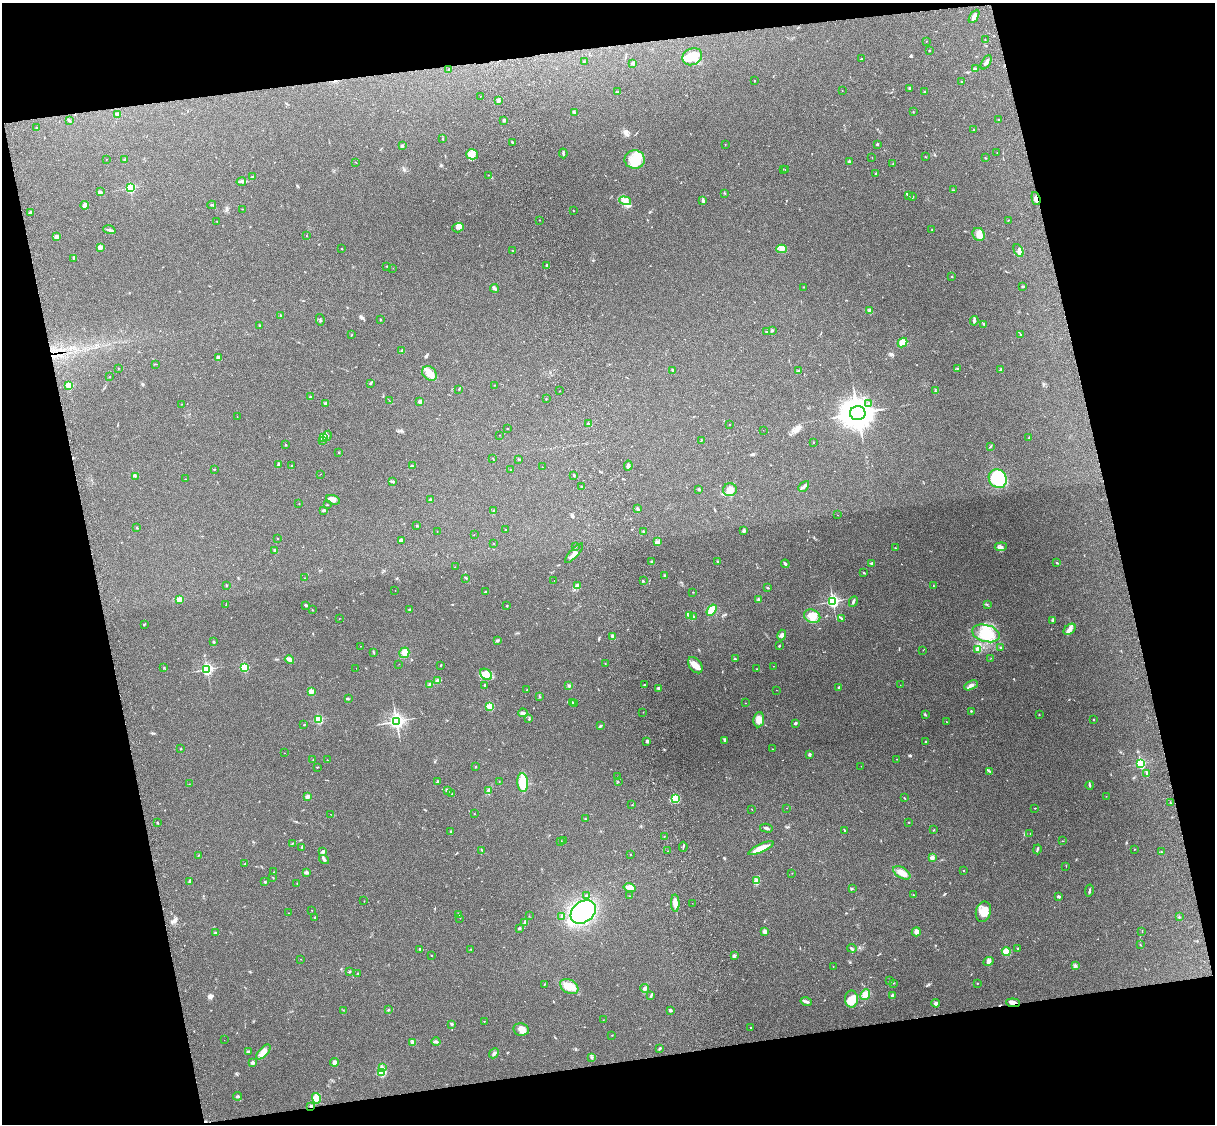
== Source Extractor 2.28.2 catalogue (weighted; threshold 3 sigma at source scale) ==
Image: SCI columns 119-4967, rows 165-4651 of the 5088 x 4928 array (HDU 1 of 3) = the unmasked area's bounding box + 8 px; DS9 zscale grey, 4 x 4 block average (1 PNG px = mean of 4 x 4 image px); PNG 1217 x 1126 px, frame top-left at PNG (2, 3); each listed source drawn as its Kron ellipse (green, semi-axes under 4 px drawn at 4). Shown black and unused: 25% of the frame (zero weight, under 3 of 4 exposures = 6% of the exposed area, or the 3 px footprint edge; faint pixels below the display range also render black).
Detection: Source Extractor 2.28.2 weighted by HDU 2 'WHT'. Background 0.279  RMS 0.0091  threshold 0.0411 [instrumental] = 3 sigma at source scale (4.5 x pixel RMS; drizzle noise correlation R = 1.50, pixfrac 1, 0.05/0.05 arcsec/px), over >= 5 px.
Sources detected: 453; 3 inside a brighter object's white glare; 1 cosmic-ray / hot-pixel residue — neither listed nor drawn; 3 coinciding with a brighter row at this scale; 18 inside a brighter listed object's ellipse — not listed separately; the other 428 listed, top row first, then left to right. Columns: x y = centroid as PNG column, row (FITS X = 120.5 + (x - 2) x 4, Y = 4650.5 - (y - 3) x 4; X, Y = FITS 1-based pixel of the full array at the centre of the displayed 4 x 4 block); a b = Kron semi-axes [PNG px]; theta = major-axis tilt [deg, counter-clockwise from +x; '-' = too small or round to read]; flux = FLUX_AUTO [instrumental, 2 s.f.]
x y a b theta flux
974 16 7 4 58 19
985 40 2 2 - 3.2
926 41 2 2 - 1.5
929 51 2 2 - 8.2
692 57 10 8 29 120
861 59 3 2 - 3.9
584 61 2 2 - 5.4
986 62 8 2 59 15
633 63 4 2 - 13
975 69 3 2 - 5.1
448 70 2 2 - 2.5
754 80 2 2 - 1.2
961 82 2 2 - 2.7
909 88 2 2 - 5
842 91 2 2 - 1.1
924 91 2 2 - 5.5
617 92 4 2 - 5.9
480 96 2 2 - 1.9
498 101 3 3 - 16
574 112 2 2 - 3.9
913 112 2 2 - 2
117 114 3 2 - 19
999 119 2 2 - 1.6
69 120 3 2 - 7.9
504 120 3 2 - 7.6
36 128 2 2 - 7.2
973 130 2 2 - 1.8
443 139 2 2 - 2.9
513 143 4 2 - 5.4
725 144 2 2 - 1.5
877 144 2 2 - 21
402 146 3 2 - 5.1
563 153 5 2 - 7.4
997 153 2 2 - 1.3
472 154 6 5 - 26
872 157 2 2 - 1.4
925 157 3 2 - 2.3
985 158 2 2 - 3
106 159 2 2 - 1.2
125 159 2 2 - 2.8
635 159 10 9 - 100
356 162 2 2 - 1.3
849 162 2 2 - 48
893 163 2 2 - 1.4
783 169 2 2 - 1.6
786 170 2 2 - 1.3
876 173 2 2 - 9.7
488 175 2 2 - 1.5
252 177 3 2 - 4.1
241 182 4 2 - 8.2
130 188 2 2 - 610
953 190 3 2 - 3.2
100 192 4 3 - 9.3
725 193 2 2 - 3
908 196 3 2 - 3
912 197 2 2 - 6
1036 199 7 3 -73 22
703 200 4 2 - 9.9
625 201 6 3 -18 17
85 205 4 3 - 24
212 205 4 2 - 5.2
243 209 3 2 - 2.1
573 211 2 2 - 2.4
31 213 4 3 - 13
539 220 2 2 - 1.8
1008 220 2 2 - 2
217 221 2 2 - 1.5
458 228 6 4 17 17
932 229 2 2 - 2.1
109 230 6 2 -17 13
979 234 7 6 - 45
56 236 2 2 - 75
306 236 2 2 - 1.6
100 247 2 2 - 99
341 249 2 2 - 5.2
782 249 5 4 - 19
512 250 2 2 - 1.5
1019 250 7 4 -62 19
73 258 2 2 - 2.2
386 266 2 2 - 2.9
547 266 4 2 - 8.7
393 268 2 2 - 0.96
952 277 2 2 - 2.5
1023 286 3 2 - 5.1
803 287 2 2 - 1.7
494 288 4 2 - 7.6
870 311 4 3 - 10
281 315 2 2 - 3.2
320 320 6 2 -78 5.4
380 320 2 2 - 3.9
974 321 5 2 - 8
983 324 3 2 - 3.9
260 326 3 2 - 4.3
772 331 2 2 - 7.9
766 332 3 2 - 6
1021 334 2 2 - 2.1
351 335 2 2 - 3.2
903 343 5 3 - 50
402 351 2 2 - 4.7
218 358 4 3 - 9.1
156 364 2 2 - 1.4
119 368 2 2 - 1.1
958 368 3 2 - 2.1
672 370 3 2 - 6
1001 370 3 3 - 14
799 371 3 2 - 3.4
429 373 8 6 -44 43
110 377 2 2 - 2.9
370 383 4 2 - 5.7
69 385 2 2 - 240
494 385 2 2 - 1.7
459 389 2 2 - 2.7
559 391 2 2 - 1.6
935 391 2 2 - 6.3
310 397 3 2 - 2.9
546 399 2 2 - 2.1
390 401 2 2 - 1.5
420 402 2 2 - 53
326 403 3 2 - 7.2
182 404 2 2 - 1.4
869 404 4 2 - 7.9
858 413 8 7 - 6100
237 416 2 2 - 1.3
589 424 4 2 - 13
729 424 2 2 - 2.1
507 428 2 2 - 2.1
763 430 2 2 - 0.82
499 435 2 2 - 1.2
327 436 5 2 - 9.1
323 437 4 2 - 10
1029 437 2 2 - 1.8
322 440 2 2 - 2.3
701 440 2 2 - 2.6
813 442 2 2 - 1.6
286 445 2 2 - 3.7
990 446 3 2 - 3.9
338 453 2 2 - 2.1
493 459 4 2 - 3.2
519 459 3 2 - 4.9
278 465 3 2 - 10
291 466 2 2 - 2.2
412 466 3 2 - 6.1
628 466 5 4 - 14
542 467 2 2 - 2.8
214 469 2 2 - 2.4
510 470 2 2 - 2
320 474 2 2 - 1.1
574 475 2 2 - 15
135 477 2 2 - 2.2
186 479 2 2 - 1.5
998 479 9 8 - 430
393 482 4 2 - 6.2
581 486 2 2 - 6.7
804 486 6 2 45 11
699 489 3 2 - 4.5
730 490 7 6 - 42
333 500 7 4 -19 26
430 500 3 2 - 7.6
299 504 2 2 - 1.5
327 505 2 2 - 2.4
638 509 3 2 - 9.9
324 510 2 2 - 3.1
494 510 2 2 - 2.8
838 515 2 2 - 0.9
417 526 2 2 - 4.3
137 528 2 2 - 4.6
505 530 2 2 - 1.5
437 531 2 2 - 1.9
643 531 2 2 - 4.6
744 531 3 2 - 12
474 535 2 2 - 1.5
278 538 2 2 - 2
401 541 4 3 - 15
658 542 2 2 - 4.1
493 543 2 2 - 0.92
575 546 2 2 - 4.2
1001 547 6 3 6 14
895 548 3 2 - 2.9
274 550 3 2 - 3.9
574 553 12 3 48 27
652 562 2 2 - 30
718 562 3 2 - 4.8
872 563 3 2 - 10
1057 563 3 2 - 3.9
785 564 4 2 - 7.3
455 567 2 2 - 0.94
864 573 2 2 - 2.2
665 576 3 2 - 3.3
305 578 2 2 - 1.4
466 578 2 2 - 4.1
554 580 2 2 - 1.1
643 581 2 2 - 3.1
226 585 3 2 - 2.8
578 586 4 3 - 21
934 586 2 2 - 1.6
768 588 3 2 - 3.8
395 591 2 2 - 2.8
485 592 3 2 - 4.5
693 592 2 2 - 2
179 599 4 3 - 25
758 599 2 2 - 19
833 601 3 3 - 870
853 602 6 2 66 10
987 604 2 2 - 2.2
226 605 2 2 - 2.8
306 605 3 2 - 9.1
507 606 2 2 - 1.8
410 609 2 2 - 5.8
312 610 2 2 - 1.6
712 610 6 3 56 80
690 616 4 3 - 12
812 616 8 6 -25 65
693 617 3 2 - 5.3
339 618 2 2 - 1
841 618 3 2 - 4.4
1053 620 3 2 - 8.1
144 624 3 2 - 4.3
1070 629 7 4 40 28
986 633 14 8 -15 110
782 635 5 3 - 14
613 636 3 2 - 10
497 640 3 2 - 6
214 642 3 2 - 6.1
360 646 2 2 - 1.2
779 646 2 2 - 4
1000 647 3 2 - 5.3
978 649 2 2 - 190
923 650 2 2 - 1.5
374 653 3 2 - 4
404 653 5 5 - 30
991 658 2 2 - 1.2
735 659 2 2 - 3.6
289 660 5 3 - 33
605 663 2 2 - 1.7
399 664 2 2 - 1.1
440 665 2 2 - 2.9
695 665 9 6 -53 48
773 666 2 2 - 1.3
164 667 2 2 - 2.5
244 668 2 2 - 410
356 668 2 2 - 1
207 669 2 2 - 830
757 669 2 2 - 2.5
486 674 6 5 - 33
438 681 4 4 - 17
430 685 2 2 - 13
484 685 2 2 - 4.2
644 685 2 2 - 2.8
900 685 2 2 - 0.91
971 685 7 3 27 17
569 686 2 2 - 15
839 687 3 2 - 6.5
658 688 2 2 - 29
527 690 2 2 - 2.2
776 690 2 2 - 0.82
311 691 2 2 - 160
539 696 2 2 - 1.7
348 699 3 2 - 4.4
572 702 2 2 - 3.6
746 703 2 2 - 1.3
575 704 2 2 - 3
490 706 2 2 - 270
971 711 2 2 - 3.3
643 712 2 2 - 1.1
523 713 5 3 - 17
925 715 2 2 - 4.4
1039 715 2 2 - 1.4
318 719 2 2 - 480
529 719 2 2 - 3.2
1093 719 3 2 - 2.7
759 720 8 5 84 42
396 721 3 3 - 1400
947 722 3 2 - 1.9
795 723 2 2 - 37
304 725 2 2 - 3.5
600 726 4 3 - 6.3
724 740 4 2 - 6
647 741 3 2 - 12
925 741 2 2 - 5.1
181 749 2 2 - 3
772 749 2 2 - 1.4
285 753 2 2 - 1.3
809 755 2 2 - 32
313 759 2 2 - 1.4
897 759 2 2 - 1.1
327 760 2 2 - 2.2
1141 763 2 2 - 560
861 766 2 2 - 0.81
317 767 2 2 - 3.1
476 767 2 2 - 2.4
989 771 2 2 - 3.6
1147 774 3 2 - 4.5
618 777 2 2 - 1.9
437 782 2 2 - 6.3
499 782 2 2 - 1.7
618 782 2 2 - 1.4
523 783 9 5 -84 85
189 784 2 2 - 1.3
1090 785 4 2 - 5.6
447 790 3 2 - 11
489 791 4 2 - 8.1
452 794 3 2 - 2.2
1106 796 2 2 - 1.4
307 797 3 3 - 15
675 798 3 2 - 71
904 798 2 2 - 2.4
1170 803 3 2 - 3.4
632 805 2 2 - 1.5
787 808 2 2 - 0.88
1035 808 2 2 - 2.1
752 809 2 2 - 1.2
330 814 2 2 - 0.98
474 814 2 2 - 1.6
585 818 2 2 - 1.8
909 822 2 2 - 1.9
157 823 3 2 - 3.6
766 828 6 2 -13 8.9
845 830 3 2 - 6.2
934 830 3 2 - 2.7
451 831 2 2 - 3.9
1030 833 2 2 - 1.7
664 836 2 2 - 1.7
563 840 2 2 - 3.1
1062 841 2 2 - 1.6
561 842 4 2 - 7.1
292 843 2 2 - 2.1
302 847 3 2 - 4.5
683 847 5 2 - 5.7
761 848 14 4 24 61
1037 849 5 2 - 6.8
1134 849 2 2 - 1.5
482 850 2 2 - 2.5
668 851 2 2 - 1.8
323 852 3 3 - 11
1161 852 2 2 - 3.2
198 855 2 2 - 1.6
630 855 2 2 - 1.6
932 858 4 2 - 9.1
324 860 5 3 - 10
244 864 2 2 - 1.6
1066 866 2 2 - 1.5
964 871 2 2 - 3
274 872 2 2 - 2
306 873 2 2 - 2.2
792 873 2 2 - 1.3
902 873 9 5 -31 47
273 878 2 2 - 3.1
190 881 4 2 - 7.9
756 881 4 3 - 13
265 882 2 2 - 14
297 883 2 2 - 1.9
630 888 6 4 -15 17
852 888 2 2 - 3.4
1089 891 6 2 80 8.7
586 895 2 2 - 3.8
914 895 2 2 - 2.2
629 896 2 2 - 3.5
1059 896 4 2 - 6.5
364 901 2 2 - 1.4
675 903 9 3 -87 31
692 903 2 2 - 0.87
312 910 2 2 - 1.3
583 912 14 10 40 530
983 912 10 7 76 62
288 913 2 2 - 1.7
459 915 2 2 - 4.2
529 916 2 2 - 1.3
315 917 2 2 - 4.9
562 917 2 2 - 3.2
1179 917 2 2 - 3
460 918 2 2 - 1.3
525 923 4 2 - 5.6
519 928 3 2 - 6.4
1142 931 2 2 - 1.4
765 932 2 2 - 16
916 932 5 4 - 20
215 933 3 2 - 3.9
1140 945 2 2 - 3.4
852 948 5 2 - 5.2
1018 948 2 2 - 2.9
419 949 3 2 - 3.7
471 949 2 2 - 2.3
1006 952 4 3 - 50
431 955 2 2 - 1.7
734 956 4 2 - 11
300 959 2 2 - 1
989 961 5 4 - 16
833 966 2 2 - 1.2
1075 966 3 2 - 4.4
349 972 3 2 - 4.9
358 973 2 2 - 3.7
890 980 2 2 - 1.5
893 983 2 2 - 2.1
545 984 4 2 - 2.1
977 984 2 2 - 1.6
569 986 10 6 -30 67
645 988 4 3 - 9.1
865 995 5 5 - 42
651 996 4 2 - 5.3
892 996 2 2 - 47
851 999 8 6 90 65
806 1001 6 2 -14 14
936 1003 4 3 - 15
1013 1003 7 3 -6 26
343 1010 2 2 - 1.3
388 1010 2 2 - 3.5
670 1010 2 2 - 10
603 1020 2 2 - 0.98
484 1021 2 2 - 1.9
452 1024 3 2 - 7
751 1027 2 2 - 8.8
521 1029 8 6 -10 35
612 1035 2 2 - 2.1
224 1040 2 2 - 0.85
436 1041 4 2 - 6.5
413 1043 4 3 - 20
660 1048 3 2 - 7.6
248 1052 3 2 - 6.1
263 1052 9 4 47 35
494 1053 5 2 - 9.6
592 1057 3 2 - 5.3
334 1062 4 4 - 16
252 1063 2 2 - 45
383 1068 3 2 - 8.1
382 1073 2 2 - 330
238 1096 4 2 - 6.8
316 1098 5 4 - 70
311 1106 3 2 - 7.5
Overlapping masked pixels (flux is a lower limit): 3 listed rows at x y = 1036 199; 1013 1003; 311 1106
Diffuse or blended objects may show on this block-average render without a row.